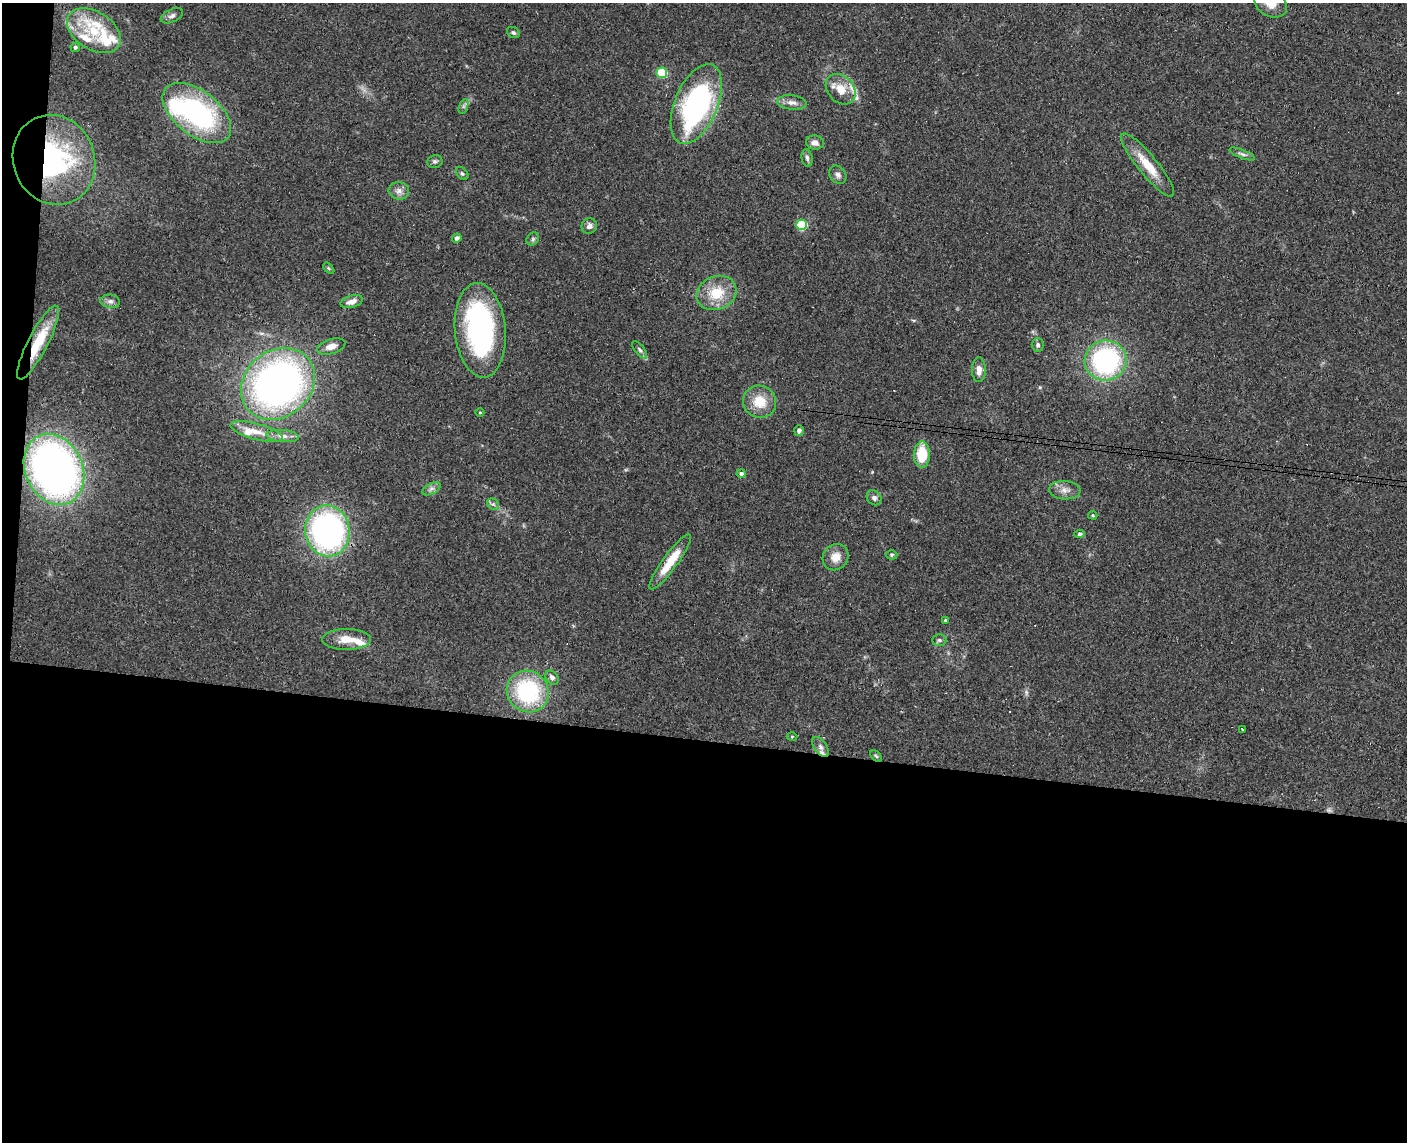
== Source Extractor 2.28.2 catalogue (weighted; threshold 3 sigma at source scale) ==
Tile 10 of 3 x 4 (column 1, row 4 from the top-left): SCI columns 165-1569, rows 12-1151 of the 4654 x 4582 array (HDU 1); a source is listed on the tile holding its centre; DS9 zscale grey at full resolution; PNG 1409 x 1144 px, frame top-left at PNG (2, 3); each listed source drawn as its Kron ellipse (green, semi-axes under 4 px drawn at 4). Shown black and unused: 37% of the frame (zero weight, under 3 of 4 exposures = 6% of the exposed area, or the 3 px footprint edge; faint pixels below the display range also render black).
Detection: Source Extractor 2.28.2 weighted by HDU 2 'WHT'; one run over the whole footprint, this tile lists its part. Background 0.138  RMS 0.0068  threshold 0.0308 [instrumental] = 3 sigma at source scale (4.5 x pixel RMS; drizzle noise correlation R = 1.50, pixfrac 1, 0.05/0.05 arcsec/px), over >= 5 px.
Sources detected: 74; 1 too faint to see at this stretch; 2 inside a brighter object's white glare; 2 cosmic-ray / hot-pixel residue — neither listed nor drawn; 6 inside a brighter listed object's ellipse — not listed separately; the other 63 listed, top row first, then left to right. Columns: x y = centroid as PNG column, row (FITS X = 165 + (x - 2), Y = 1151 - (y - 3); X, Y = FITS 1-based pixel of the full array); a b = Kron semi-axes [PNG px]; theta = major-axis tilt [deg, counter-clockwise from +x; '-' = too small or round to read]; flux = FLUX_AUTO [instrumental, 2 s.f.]
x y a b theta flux
1271 3 18 13 -32 8.8
172 16 12 6 24 2.6
94 31 29 19 -32 28
513 32 7 5 -31 1.4
75 47 5 4 - 1.5
662 73 5 5 - 37
841 89 17 13 -48 11
792 102 14 7 -7 4.4
696 104 42 21 67 140
463 106 8 4 71 1.5
197 113 40 22 -38 120
815 143 9 7 -12 3.7
1242 154 13 4 -22 2.1
807 158 9 5 -81 1.8
54 160 46 40 -68 100
435 161 8 6 10 1.6
1148 165 40 9 -51 18
462 174 7 5 -48 1.4
838 175 10 7 -55 2.5
399 191 10 9 - 3.9
802 225 5 5 - 44
589 226 8 7 - 3
457 238 5 4 - 2.6
533 239 7 5 48 1.4
329 268 7 4 -46 0.99
716 293 20 16 22 20
110 301 10 6 -8 2.6
352 302 11 6 16 5.1
480 330 47 25 -85 140
38 343 41 10 63 27
1038 345 7 6 - 1.9
331 346 14 7 16 5.2
640 350 10 5 -51 1.8
1106 361 21 20 - 100
979 370 12 7 90 5.3
278 384 39 33 40 330
760 402 17 16 - 15
480 413 4 3 - 0.62
799 430 5 4 - 2.5
257 432 27 8 -15 9.8
283 436 16 6 -5 4.3
922 455 13 8 89 21
54 469 37 28 -65 380
741 473 4 4 - 2
431 489 10 5 27 2.3
1065 490 16 9 -5 5.3
874 498 8 6 -47 2.4
493 504 6 5 - 1.5
1093 515 5 3 - 0.81
327 531 25 22 -79 190
1079 534 5 4 - 1.2
892 555 6 4 2 0.99
835 557 14 12 51 8.1
670 562 34 7 54 18
945 620 4 3 - 0.85
347 639 24 10 0 11
939 640 7 6 - 1.5
552 677 8 6 -54 2.8
528 691 21 20 - 70
1242 729 4 2 - 0.78
792 737 5 3 - 0.74
821 747 11 6 -54 3.1
876 756 7 4 -45 1.1
Overlapping masked pixels (flux is a lower limit): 2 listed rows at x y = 54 160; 38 343
Isophote crosses this tile's border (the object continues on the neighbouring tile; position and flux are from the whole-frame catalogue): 1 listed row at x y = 1271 3